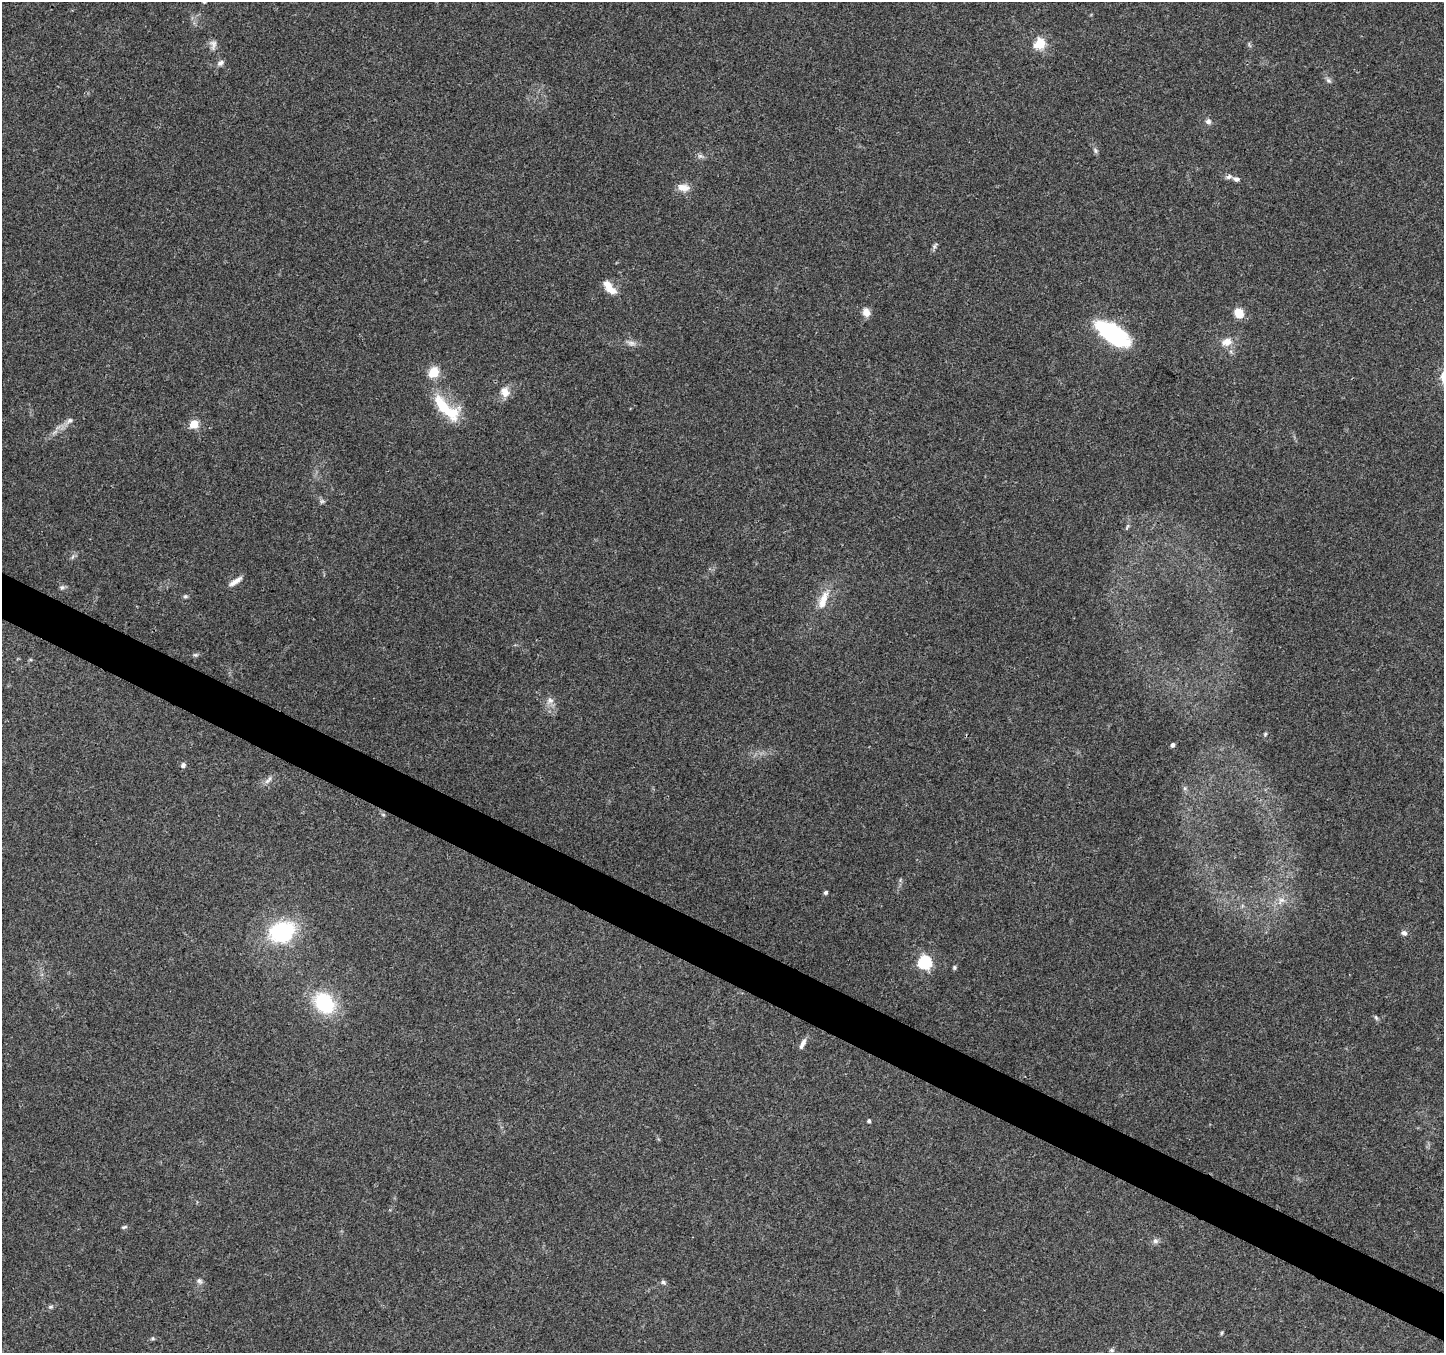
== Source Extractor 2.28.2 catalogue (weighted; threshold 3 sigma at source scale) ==
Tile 6 of 4 x 4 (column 2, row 2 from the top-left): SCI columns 1443-2884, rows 2902-4252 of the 5776 x 5870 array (HDU 1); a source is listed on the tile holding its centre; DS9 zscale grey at full resolution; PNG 1446 x 1355 px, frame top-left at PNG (2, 2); no overlay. Shown black and unused: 3% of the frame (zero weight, under 3 of 4 exposures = <1% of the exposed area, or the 3 px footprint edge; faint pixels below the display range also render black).
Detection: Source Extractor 2.28.2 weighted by HDU 2 'WHT'; one run over the whole footprint, this tile lists its part. Background 0.0518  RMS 0.0036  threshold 0.0162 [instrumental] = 3 sigma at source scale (4.5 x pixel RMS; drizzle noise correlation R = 1.50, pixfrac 1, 0.0396/0.0396 arcsec/px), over >= 5 px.
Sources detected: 59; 1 inside a brighter object's white glare — not listed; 2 inside a brighter listed object's ellipse — not listed separately; the other 56 listed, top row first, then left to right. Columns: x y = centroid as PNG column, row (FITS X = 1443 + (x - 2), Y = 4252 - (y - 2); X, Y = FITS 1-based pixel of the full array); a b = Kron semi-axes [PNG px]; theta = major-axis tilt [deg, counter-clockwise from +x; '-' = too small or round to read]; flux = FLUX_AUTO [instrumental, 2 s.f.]
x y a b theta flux
213 44 13 9 87 2
1040 44 6 5 - 31
1249 45 9 3 -69 0.5
220 63 9 7 28 1.4
1328 80 8 6 -44 0.99
1208 121 8 8 - 1.3
1095 150 8 5 -61 0.89
700 156 9 6 -14 1.2
1229 177 10 6 19 1.2
1236 179 8 6 -15 1.2
683 188 16 9 -7 3.6
934 246 10 5 61 0.87
611 289 19 10 -42 4.2
866 312 10 9 - 2.8
1239 313 10 9 - 5.3
1115 334 39 17 -34 36
1227 342 14 10 19 3.8
631 343 14 7 -8 1.9
434 372 6 5 - 25
505 392 15 12 -63 3.6
446 408 44 16 -42 16
69 421 12 7 35 1.7
194 424 5 5 - 15
322 501 6 6 - 0.77
1127 527 10 3 61 0.63
72 557 7 4 70 0.69
235 581 19 6 33 2.4
62 587 7 6 - 0.88
185 596 6 5 - 0.63
824 597 22 11 63 5.6
195 655 7 5 -1 0.7
550 700 10 9 - 2
1265 734 5 5 - 0.49
1173 745 4 4 - 1.2
183 765 5 5 - 1.3
268 780 15 5 49 1.5
1185 788 7 4 -90 0.69
383 815 6 5 - 0.59
826 892 4 4 - 0.83
1281 900 14 9 43 3.4
282 932 24 18 21 38
1404 933 7 6 - 1.2
925 962 6 6 - 59
954 968 5 5 - 0.56
324 1003 27 21 -48 24
1376 1018 9 4 -63 0.7
803 1044 14 5 64 1.9
869 1121 4 4 - 0.8
124 1227 8 4 18 0.57
1155 1241 8 7 - 1.2
199 1281 9 7 -33 1.1
663 1282 7 5 -32 0.8
51 1307 7 5 2 0.71
1222 1333 6 4 62 0.46
152 1338 6 6 - 0.59
1112 1350 7 5 -20 0.63